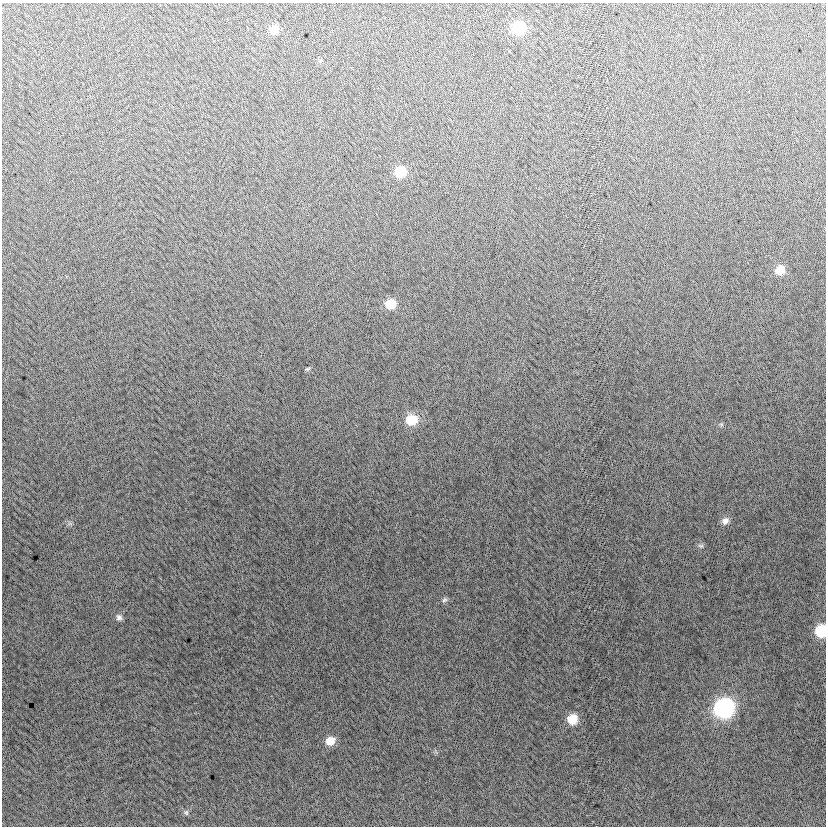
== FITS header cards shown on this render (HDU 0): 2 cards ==
NAXIS1  =                  824
NAXIS2  =                  824

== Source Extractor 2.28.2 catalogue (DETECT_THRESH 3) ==
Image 824 x 824 px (HDU 0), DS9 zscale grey, 1 PNG px = 1 image px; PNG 828 x 828 px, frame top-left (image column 1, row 824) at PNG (2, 3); no overlay
Background -6.05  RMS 13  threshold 37.5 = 3 sigma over >= 5 px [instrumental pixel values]
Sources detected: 17; all 17 listed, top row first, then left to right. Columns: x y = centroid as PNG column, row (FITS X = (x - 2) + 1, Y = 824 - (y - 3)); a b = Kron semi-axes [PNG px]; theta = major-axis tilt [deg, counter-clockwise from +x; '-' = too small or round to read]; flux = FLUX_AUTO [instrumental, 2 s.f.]
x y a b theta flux
518 28 10 9 - 53000
274 30 9 8 - 11000
400 172 9 8 - 23000
780 270 10 9 - 12000
390 304 10 8 6 17000
307 369 5 3 - 1300
411 420 11 10 - 22000
721 424 6 4 -78 1400
725 521 10 8 34 4800
701 546 8 6 -14 2000
444 600 7 6 - 2100
119 617 8 7 - 2900
821 631 10 8 86 39000
724 708 11 10 - 240000
572 719 9 9 - 17000
330 741 10 8 22 11000
186 813 7 5 -89 1800
At the frame edge (FLAGS 8, measured only in part): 1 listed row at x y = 821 631